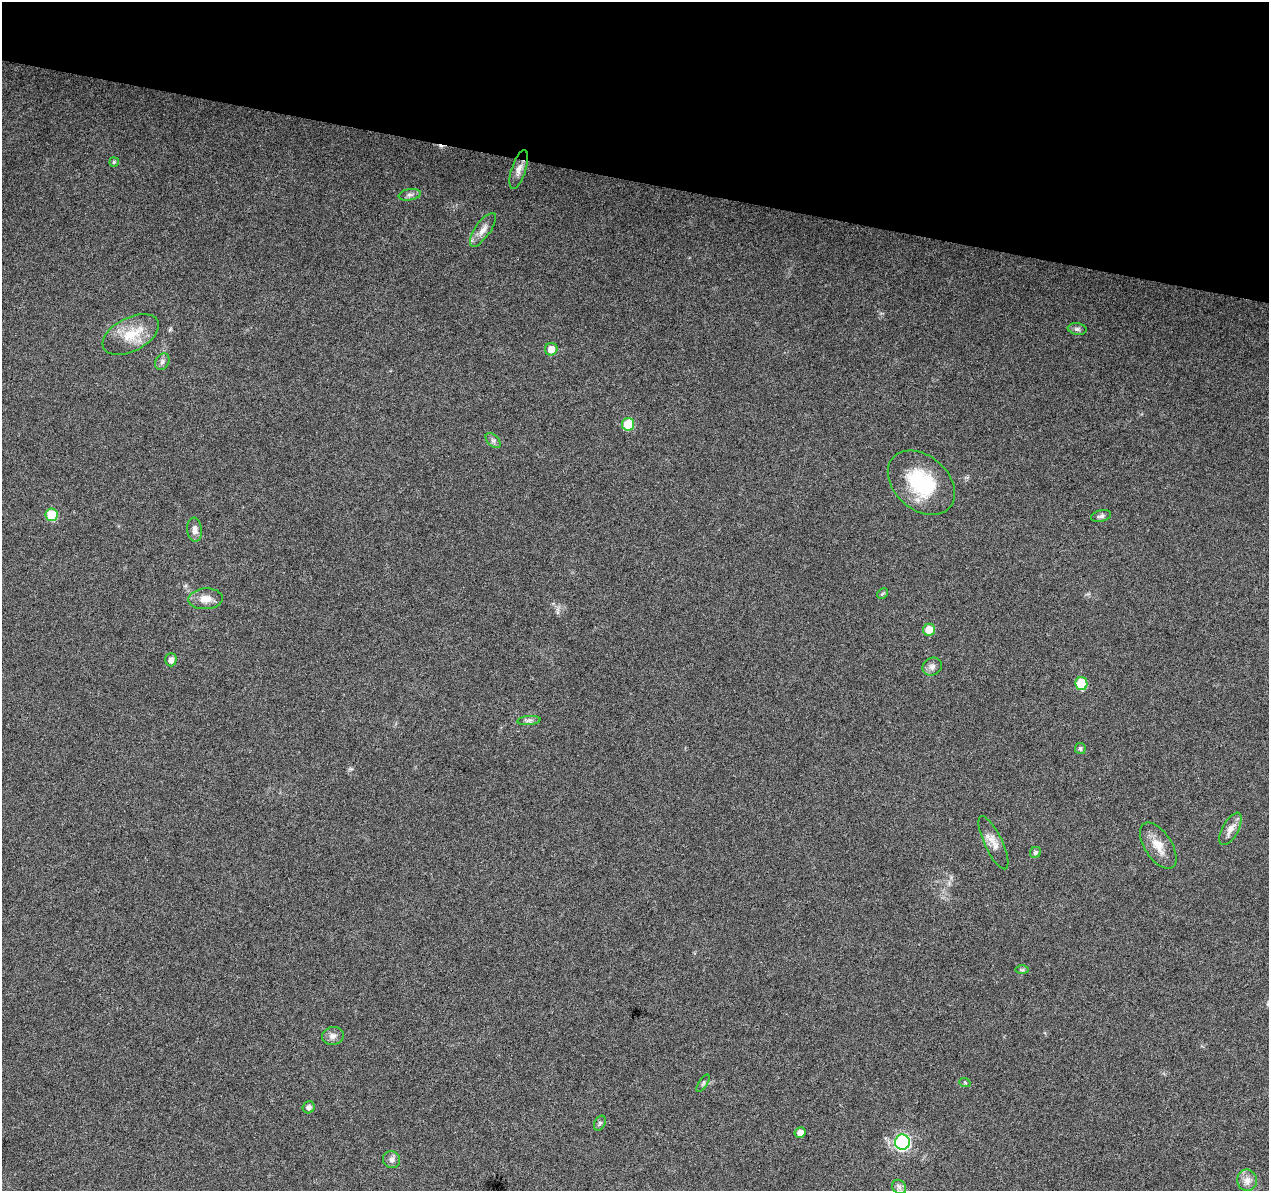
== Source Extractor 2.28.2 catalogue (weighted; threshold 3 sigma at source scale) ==
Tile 2 of 4 x 4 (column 2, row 1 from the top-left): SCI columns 1274-2540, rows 3852-5040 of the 5074 x 5261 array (HDU 1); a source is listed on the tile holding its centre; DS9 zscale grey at full resolution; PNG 1271 x 1193 px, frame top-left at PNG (2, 2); each listed source drawn as its Kron ellipse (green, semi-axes under 4 px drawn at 4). Shown black and unused: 15% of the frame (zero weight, under 3 of 6 exposures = <1% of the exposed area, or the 3 px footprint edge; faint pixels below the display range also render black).
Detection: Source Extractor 2.28.2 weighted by HDU 2 'WHT'; one run over the whole footprint, this tile lists its part. Background 0.0432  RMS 0.0035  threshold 0.0145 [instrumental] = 3 sigma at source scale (4.09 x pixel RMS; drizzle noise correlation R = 1.36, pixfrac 0.8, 0.0396/0.0396 arcsec/px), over >= 5 px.
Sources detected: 38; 1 cosmic-ray / hot-pixel residue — neither listed nor drawn; the other 37 listed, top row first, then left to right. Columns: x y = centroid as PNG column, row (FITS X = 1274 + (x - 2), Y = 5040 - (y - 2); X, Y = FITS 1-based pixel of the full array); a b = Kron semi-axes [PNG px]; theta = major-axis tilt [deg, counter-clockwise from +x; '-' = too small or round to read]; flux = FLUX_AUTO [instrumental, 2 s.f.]
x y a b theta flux
114 162 5 5 - 0.47
519 170 20 7 72 2.4
410 195 11 5 10 1.2
483 230 20 7 55 2.7
1077 329 9 5 -8 0.94
131 334 30 16 27 8.6
551 349 6 6 - 3
162 362 9 6 60 1.1
628 424 6 6 - 10
493 441 9 5 -44 0.91
921 483 38 27 -42 22
52 515 6 6 - 11
1101 516 10 5 12 0.95
195 530 12 7 -85 1.8
882 594 6 4 45 0.43
206 599 17 10 3 3.5
929 630 6 6 - 5.4
171 660 6 5 - 1.6
932 667 10 8 31 1.4
1081 684 6 6 - 13
529 720 12 4 5 1
1080 748 5 5 - 0.79
1230 829 18 8 61 2.7
993 843 29 9 -65 3.4
1158 846 26 13 -57 5.2
1035 852 6 5 - 0.84
1022 970 7 4 1 0.54
333 1036 11 9 10 1.8
703 1083 10 4 57 0.64
965 1083 6 3 -20 0.37
309 1107 6 5 - 1.2
600 1123 8 5 61 0.68
800 1132 5 5 - 2
902 1142 7 7 - 87
392 1160 9 8 - 1.4
1247 1180 10 10 - 2.3
899 1187 8 6 -45 1.1